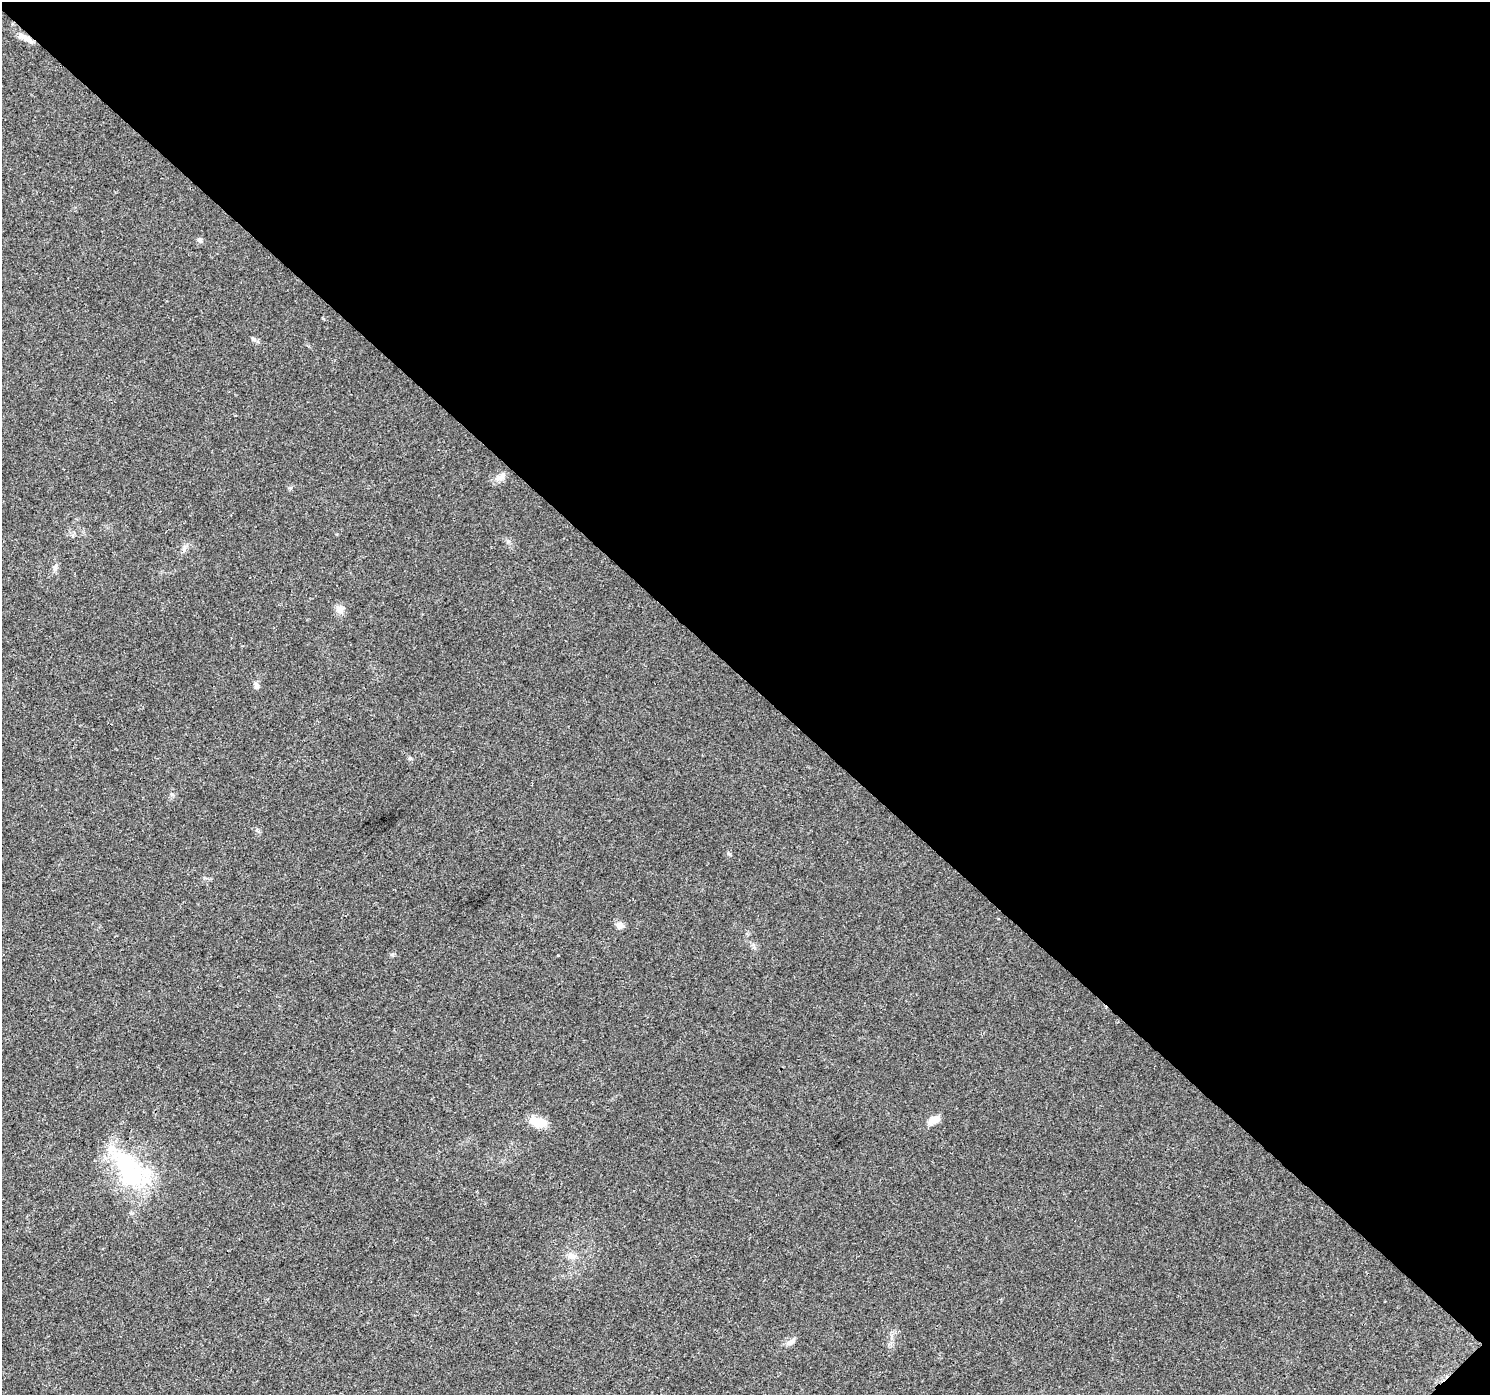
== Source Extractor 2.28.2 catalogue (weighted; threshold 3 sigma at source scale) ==
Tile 8 of 4 x 4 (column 4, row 2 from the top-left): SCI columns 4541-6028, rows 3083-4475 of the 6101 x 6099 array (HDU 1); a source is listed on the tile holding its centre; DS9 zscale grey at full resolution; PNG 1492 x 1397 px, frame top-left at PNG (2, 2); no overlay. Shown black and unused: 49% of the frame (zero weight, under 3 of 4 exposures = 7% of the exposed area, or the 3 px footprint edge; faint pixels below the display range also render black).
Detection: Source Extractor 2.28.2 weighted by HDU 2 'WHT'; one run over the whole footprint, this tile lists its part. Background 0.0206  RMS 0.0036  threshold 0.0164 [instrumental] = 3 sigma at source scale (4.5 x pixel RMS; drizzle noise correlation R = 1.50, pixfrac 1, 0.0396/0.0396 arcsec/px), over >= 5 px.
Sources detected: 15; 1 inside a brighter listed object's ellipse — not listed separately; the other 14 listed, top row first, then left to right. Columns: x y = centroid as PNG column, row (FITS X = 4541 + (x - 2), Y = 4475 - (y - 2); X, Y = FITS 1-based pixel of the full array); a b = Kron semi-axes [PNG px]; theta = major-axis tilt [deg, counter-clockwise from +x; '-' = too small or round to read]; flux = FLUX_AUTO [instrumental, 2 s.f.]
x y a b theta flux
24 37 25 6 -23 2.8
200 240 7 6 - 0.96
253 339 9 3 -45 0.65
500 477 16 8 31 2.3
184 549 9 6 63 1.2
55 567 10 6 79 1.2
339 609 12 8 -8 1.9
256 685 9 6 -63 1.2
620 925 9 9 - 2
934 1120 15 8 22 3.2
538 1122 21 11 -17 6
128 1169 56 29 -58 40
572 1256 13 9 -23 2.3
791 1342 15 6 34 1.8
Overlapping masked pixels (flux is a lower limit): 1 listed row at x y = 24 37
Unlisted compact peaks at least as high as the median listed source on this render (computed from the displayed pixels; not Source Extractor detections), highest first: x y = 410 758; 508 541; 729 854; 172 794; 558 955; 392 954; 290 488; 257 830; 754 947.